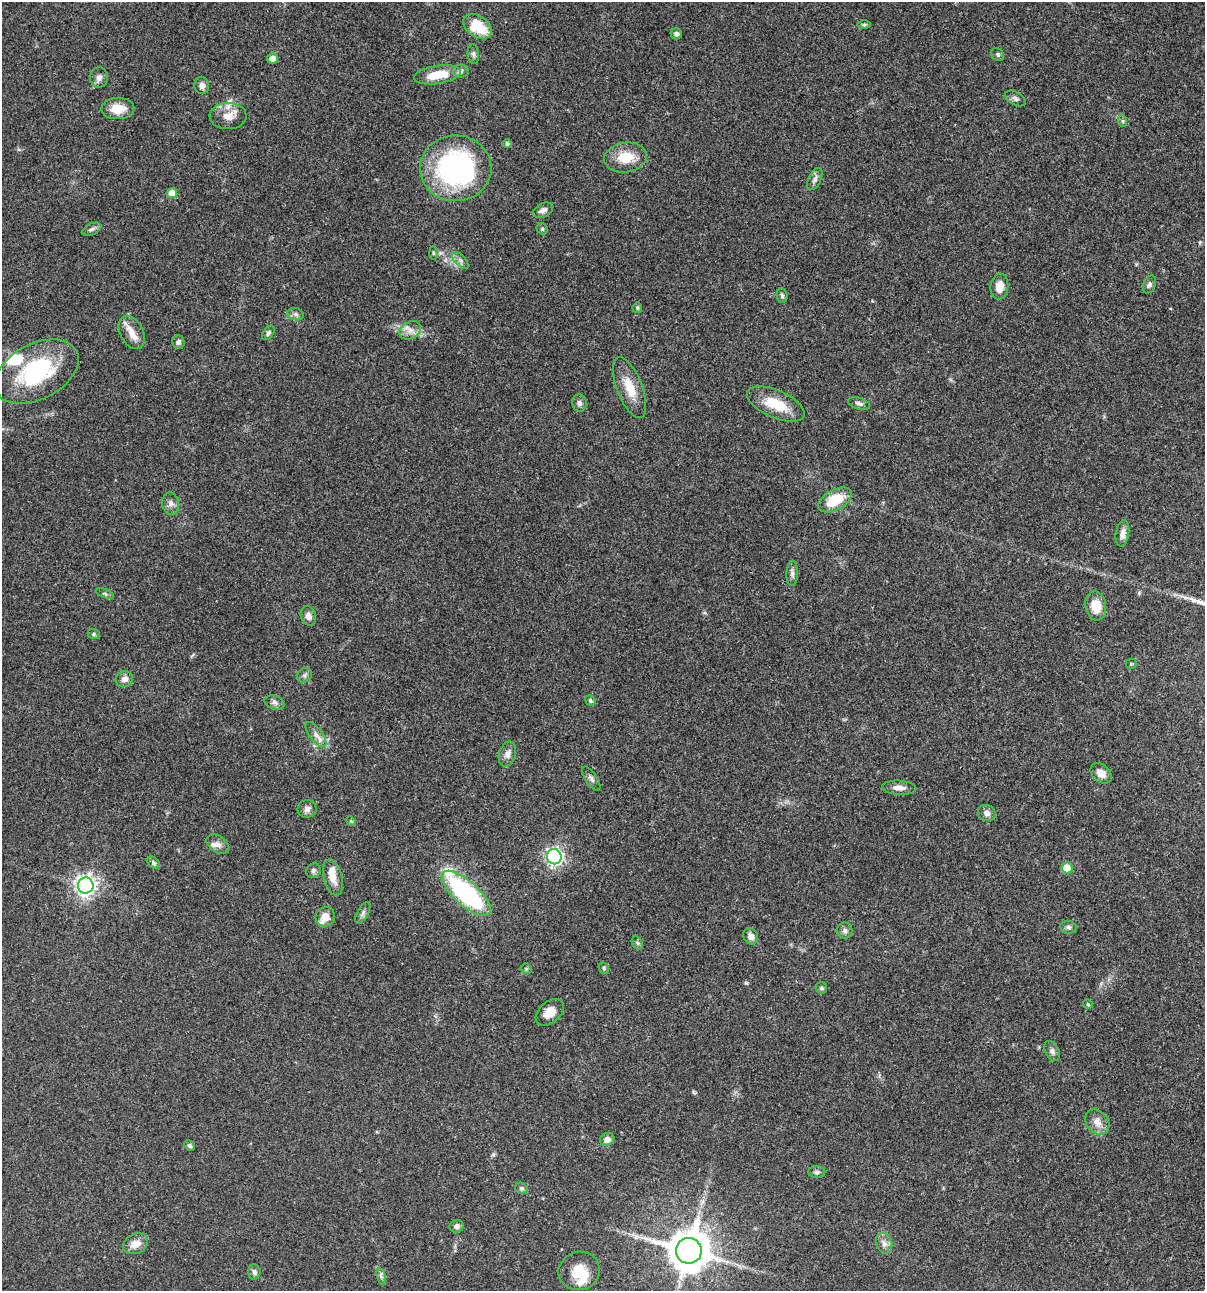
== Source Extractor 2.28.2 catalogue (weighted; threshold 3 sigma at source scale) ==
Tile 6 of 4 x 4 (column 2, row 2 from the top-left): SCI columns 1437-2639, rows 2696-3984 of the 5404 x 5390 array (HDU 1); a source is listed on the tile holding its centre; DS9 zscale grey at full resolution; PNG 1207 x 1293 px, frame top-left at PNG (2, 2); each listed source drawn as its Kron ellipse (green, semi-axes under 4 px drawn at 4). Shown black and unused: <1% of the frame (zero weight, under 3 of 4 exposures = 9% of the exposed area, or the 3 px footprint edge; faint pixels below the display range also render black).
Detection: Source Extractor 2.28.2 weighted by HDU 2 'WHT'; one run over the whole footprint, this tile lists its part. Background 0.0472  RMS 0.0054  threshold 0.0242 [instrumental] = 3 sigma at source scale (4.5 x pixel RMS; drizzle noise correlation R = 1.50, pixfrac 1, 0.05/0.05 arcsec/px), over >= 5 px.
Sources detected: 97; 6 inside a brighter listed object's ellipse — not listed separately; the other 91 listed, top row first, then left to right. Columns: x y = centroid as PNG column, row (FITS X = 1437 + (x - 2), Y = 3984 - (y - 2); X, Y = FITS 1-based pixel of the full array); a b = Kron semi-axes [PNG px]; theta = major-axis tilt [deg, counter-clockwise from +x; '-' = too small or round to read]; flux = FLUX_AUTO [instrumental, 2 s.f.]
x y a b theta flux
864 25 6 4 0 0.87
477 26 16 10 -33 15
676 34 5 5 - 1.3
473 54 10 5 -85 1.3
998 54 7 6 - 1.1
272 58 5 5 - 4.1
461 71 8 6 4 1.5
437 75 23 9 9 12
99 77 10 9 - 2.4
202 86 8 7 - 2.3
1015 98 11 6 -30 1.6
118 109 16 10 2 8.2
228 116 18 13 2 6.6
1123 121 6 4 -71 0.76
507 144 4 4 - 1.3
625 157 21 15 8 12
456 168 35 33 1 92
815 179 12 6 64 2
172 193 5 5 - 6.5
543 210 11 7 25 2.4
92 229 10 5 25 1.6
542 229 6 5 - 0.85
433 253 6 4 -89 0.75
460 260 10 5 -46 1.7
1149 284 9 6 66 1.3
999 287 13 9 84 5.7
782 296 7 5 -86 1.1
637 308 5 4 - 0.85
295 314 8 6 -15 1.6
410 330 11 8 27 3.4
132 332 18 11 -62 6
268 333 8 5 54 1.3
178 342 7 6 - 1.5
37 372 45 27 27 48
630 388 32 12 -69 11
579 403 9 7 -86 1.7
859 403 11 5 -16 1.6
776 404 31 13 -24 14
835 500 18 10 28 14
171 504 11 8 -80 2.5
1122 533 13 6 80 3.2
792 573 12 5 87 1.8
105 593 9 3 -21 0.72
1096 606 14 10 -80 8.6
308 616 10 7 -68 2.7
94 634 6 5 - 0.79
1131 664 5 5 - 0.65
305 675 8 6 39 1.3
124 679 9 7 25 2.9
590 701 5 5 - 1.2
275 702 10 7 -20 1.7
316 734 15 6 -52 2.9
507 754 13 8 74 3
1101 773 12 8 -44 4.3
591 778 14 5 -55 1.8
899 788 17 7 -4 3.5
307 809 9 9 - 2.1
987 813 9 8 - 2.3
351 821 5 4 - 0.64
218 844 13 8 -34 2.8
554 857 7 7 - 180
153 863 7 5 -42 0.99
1067 868 5 5 - 11
313 871 7 6 - 1.3
333 877 18 9 -75 5.5
86 885 8 8 - 290
466 893 31 12 -42 76
363 913 12 5 61 1.6
325 917 10 9 - 5
1068 927 8 6 -8 1.4
845 931 8 8 - 1.7
751 936 9 7 -60 2.8
637 943 7 5 -59 0.89
604 968 6 5 - 0.76
526 969 5 5 - 0.65
821 988 6 5 - 0.95
1088 1004 5 4 - 0.78
550 1012 16 10 42 6.3
1052 1051 11 7 -60 1.8
1097 1122 14 10 -48 4.5
607 1139 7 6 - 2.9
190 1146 6 4 -44 0.95
817 1172 8 5 0 1.3
521 1188 6 5 - 1.1
457 1226 7 6 - 1.8
884 1243 10 8 -71 2.7
136 1244 13 9 26 4.7
689 1251 13 13 - 1400
579 1271 21 19 16 10
254 1272 7 6 - 1.5
381 1277 8 3 -73 1